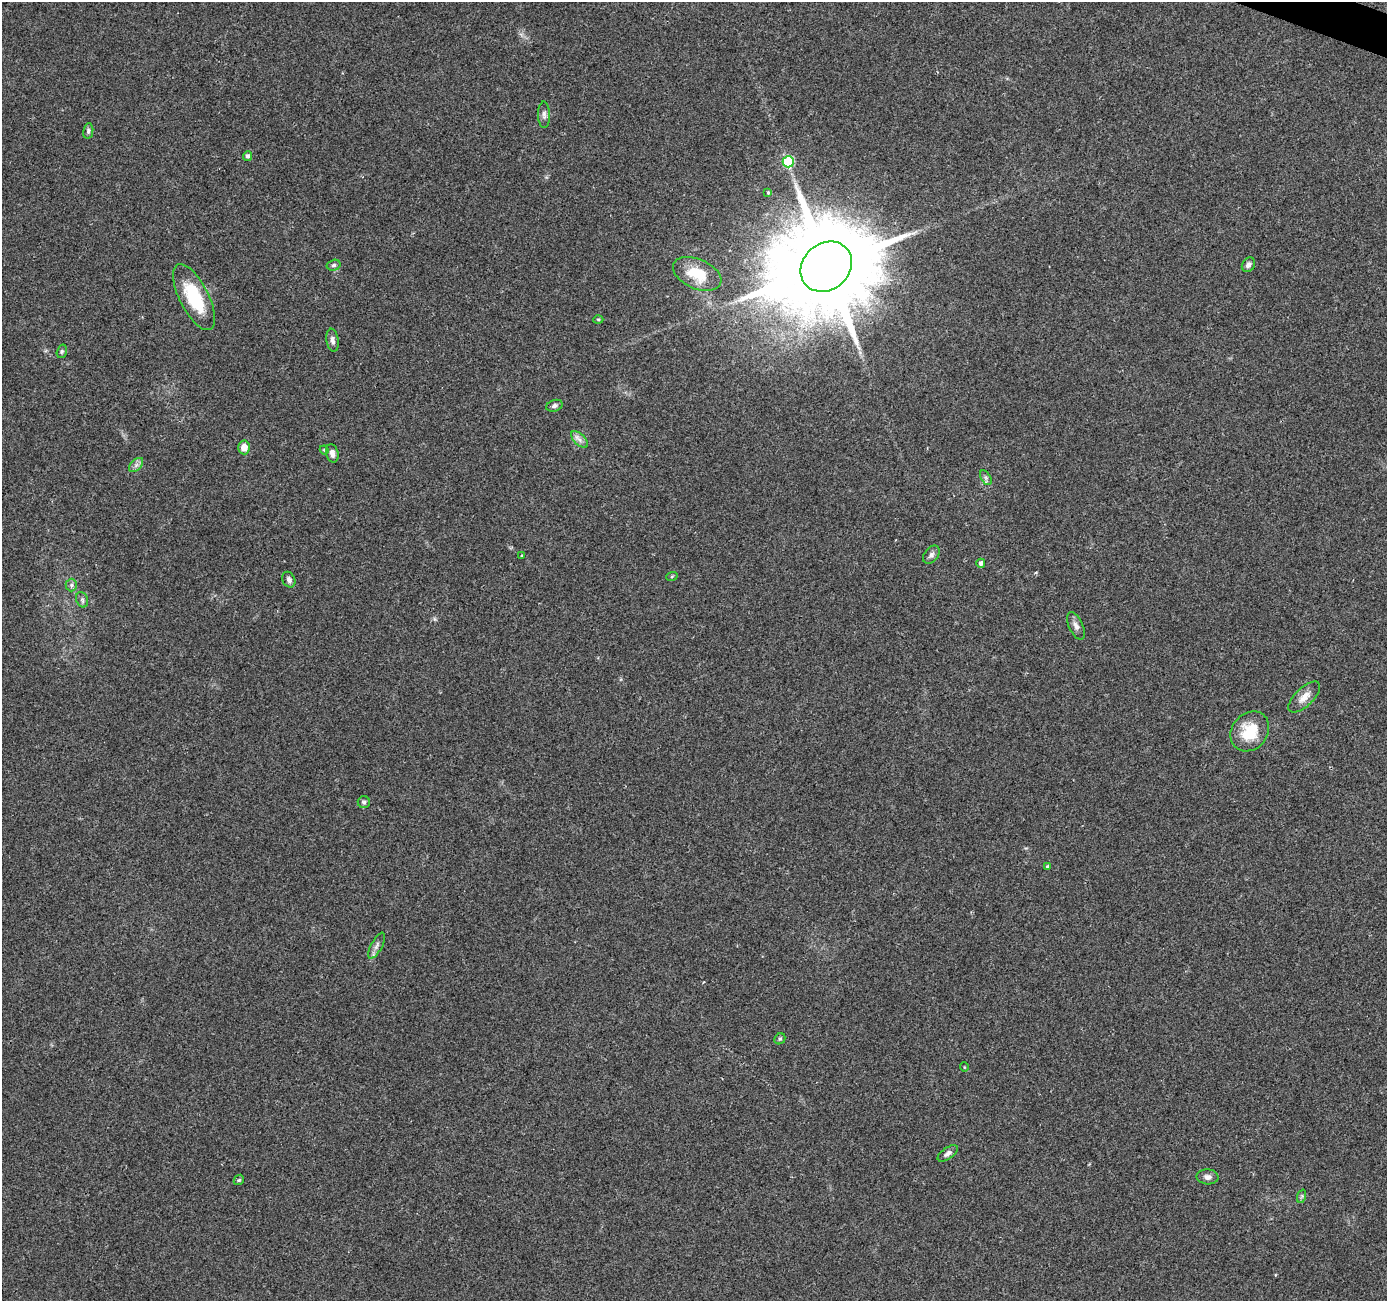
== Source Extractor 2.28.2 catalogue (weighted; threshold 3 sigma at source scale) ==
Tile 10 of 4 x 4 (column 2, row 3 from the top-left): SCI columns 1392-2776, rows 1575-2873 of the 5547 x 5680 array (HDU 1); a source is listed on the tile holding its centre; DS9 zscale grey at full resolution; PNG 1389 x 1303 px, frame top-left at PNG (2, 2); each listed source drawn as its Kron ellipse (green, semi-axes under 4 px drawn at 4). Shown black and unused: <1% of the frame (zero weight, under 2 of 3 exposures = <1% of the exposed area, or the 3 px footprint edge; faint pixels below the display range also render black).
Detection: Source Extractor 2.28.2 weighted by HDU 2 'WHT'; one run over the whole footprint, this tile lists its part. Background 0.0544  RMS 0.0058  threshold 0.0262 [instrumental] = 3 sigma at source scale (4.5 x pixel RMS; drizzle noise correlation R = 1.50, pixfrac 1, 0.0396/0.0396 arcsec/px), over >= 5 px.
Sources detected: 39; all 39 listed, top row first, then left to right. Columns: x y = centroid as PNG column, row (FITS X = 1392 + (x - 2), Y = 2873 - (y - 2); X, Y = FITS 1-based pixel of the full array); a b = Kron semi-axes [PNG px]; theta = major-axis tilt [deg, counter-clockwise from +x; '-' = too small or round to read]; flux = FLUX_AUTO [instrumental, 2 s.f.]
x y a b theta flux
544 115 13 6 -90 2.2
88 131 8 5 80 1.4
248 156 5 4 - 1.8
788 162 6 5 - 46
768 193 4 3 - 0.63
334 265 7 5 16 1.2
1248 265 8 6 53 2.2
826 267 27 23 42 13000
697 274 25 14 -24 18
194 297 36 14 -63 31
598 319 5 3 - 0.62
332 340 12 6 -82 2.3
62 351 7 5 74 1
554 406 8 5 19 1.8
580 440 11 5 -45 2.5
244 447 7 6 - 5.4
324 450 4 4 - 0.64
332 453 9 6 -76 2.8
136 465 9 5 45 2
986 478 8 5 -59 1.4
931 555 10 7 53 2.3
522 556 4 2 - 0.48
981 563 4 4 - 1.8
672 576 6 3 19 0.59
289 580 8 6 -66 2
71 585 6 5 - 1.3
82 600 8 6 -69 1.5
1076 626 14 7 -65 2.7
1304 697 20 9 44 5.6
1250 731 21 17 50 21
364 802 6 6 - 1.4
1047 867 4 4 - 0.84
377 946 14 5 62 2.3
780 1039 6 5 - 0.84
964 1067 5 3 - 0.43
948 1153 12 5 35 2.3
1208 1177 11 7 -5 2.8
239 1180 6 4 44 0.79
1302 1196 7 4 71 1